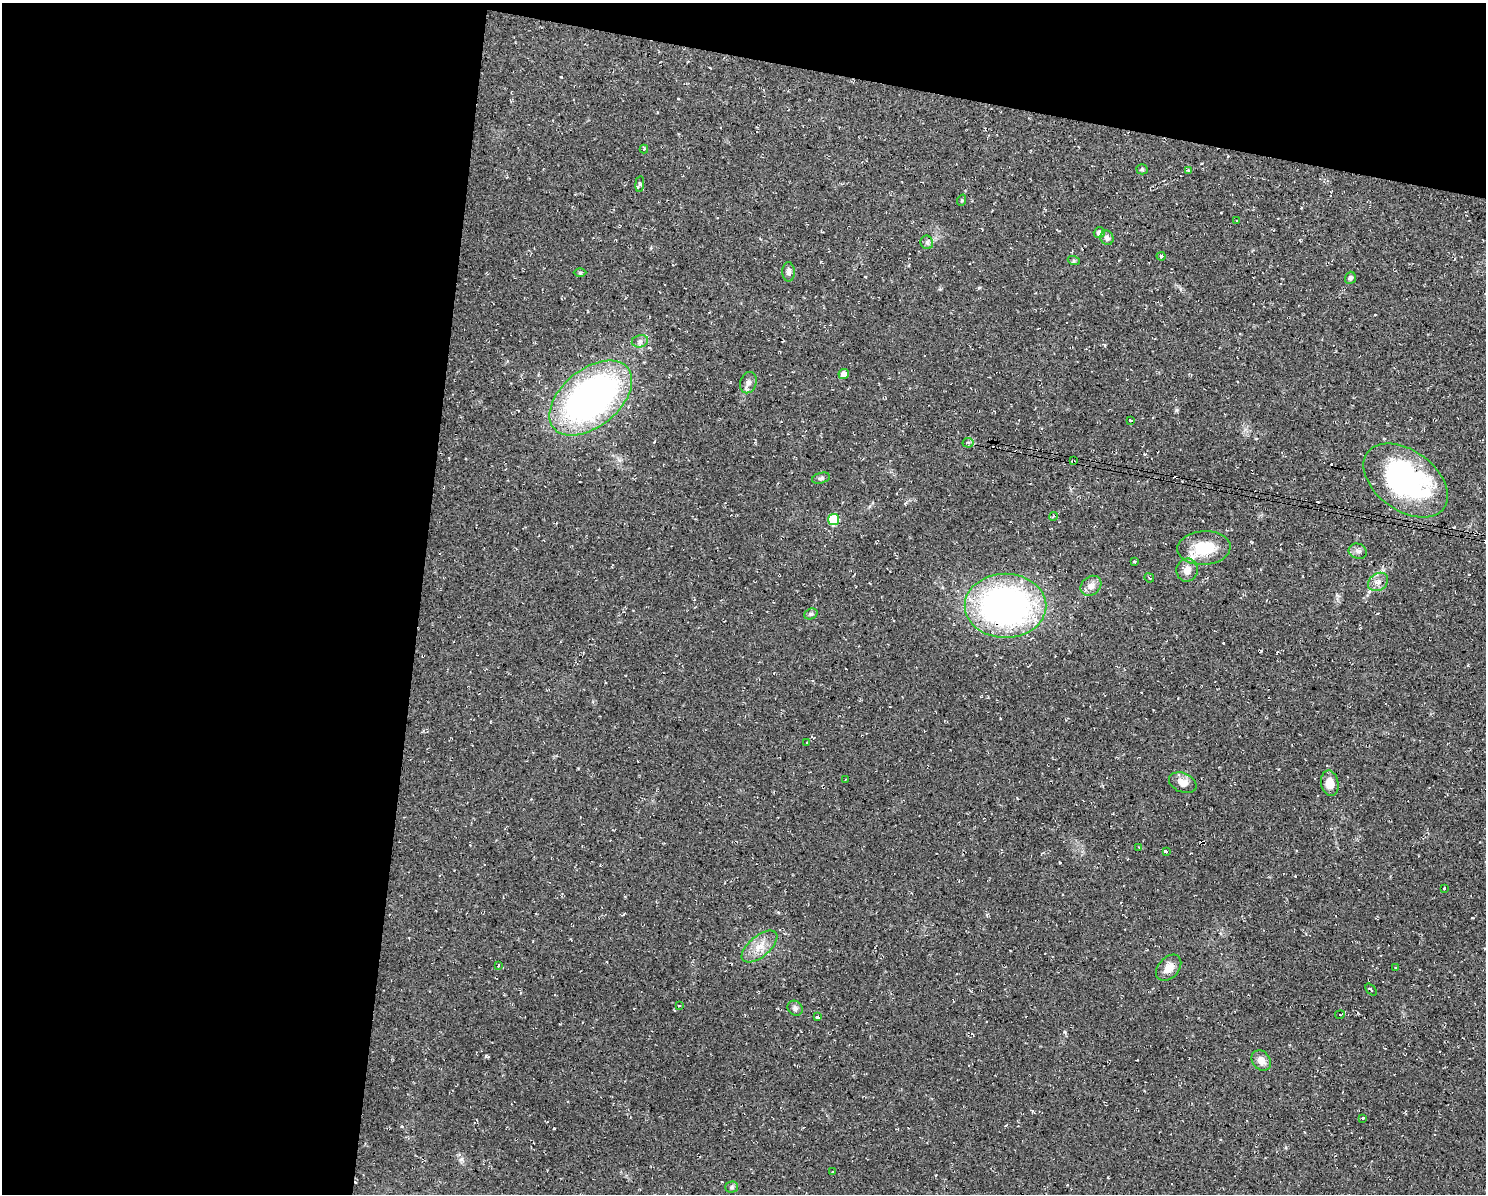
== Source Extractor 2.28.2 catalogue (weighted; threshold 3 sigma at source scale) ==
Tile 1 of 3 x 4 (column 1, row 1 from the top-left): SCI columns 113-1596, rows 3578-4769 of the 4791 x 4769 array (HDU 1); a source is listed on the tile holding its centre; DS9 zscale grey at full resolution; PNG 1488 x 1196 px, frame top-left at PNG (2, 3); each listed source drawn as its Kron ellipse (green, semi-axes under 4 px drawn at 4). Shown black and unused: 34% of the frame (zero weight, under 2 of 3 exposures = <1% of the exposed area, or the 3 px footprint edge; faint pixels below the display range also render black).
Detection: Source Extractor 2.28.2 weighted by HDU 2 'WHT'; one run over the whole footprint, this tile lists its part. Background 0.0769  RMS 0.0099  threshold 0.0448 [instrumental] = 3 sigma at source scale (4.5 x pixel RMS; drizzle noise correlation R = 1.50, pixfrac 1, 0.05/0.05 arcsec/px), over >= 5 px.
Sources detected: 67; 11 cosmic-ray / hot-pixel residue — neither listed nor drawn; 2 inside a brighter listed object's ellipse — not listed separately; the other 54 listed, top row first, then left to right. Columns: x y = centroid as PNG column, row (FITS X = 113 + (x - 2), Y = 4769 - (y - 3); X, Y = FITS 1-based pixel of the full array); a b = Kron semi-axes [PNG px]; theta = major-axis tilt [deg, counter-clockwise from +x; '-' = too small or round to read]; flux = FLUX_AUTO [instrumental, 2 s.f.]
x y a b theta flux
644 149 4 4 - 0.94
1142 169 5 5 - 1.5
1189 170 3 3 - 2.2
640 184 8 4 82 1.5
962 200 6 3 72 0.96
1237 220 3 2 - 1.3
1099 233 5 5 - 4.6
1107 238 7 6 - 3.5
927 242 7 6 - 2.5
1161 256 4 4 - 1.3
1074 261 6 4 -18 1.3
580 272 6 4 0 1.2
788 272 10 6 -89 3.7
1350 278 6 5 - 2.9
640 341 8 6 11 2.9
844 374 5 5 - 8.9
748 383 11 8 72 4.4
591 398 48 28 39 370
1131 421 3 3 - 2.4
968 443 5 5 - 2
1073 461 4 2 - 1.3
821 478 9 5 14 2.1
1406 481 47 30 -36 170
1053 516 4 4 - 1.3
833 519 6 5 - 45
1204 548 26 17 4 31
1358 551 9 7 -19 3.6
1135 562 4 3 - 1.1
1187 570 11 10 - 8.3
1149 578 5 2 - 0.81
1378 582 11 8 36 5.5
1091 586 11 9 40 7.2
1005 606 41 32 0 340
811 614 7 5 21 2
807 743 2 2 - 0.73
846 780 4 3 - 0.81
1183 783 14 9 -23 8.6
1330 783 13 8 -80 11
1139 847 3 2 - 1.1
1166 851 3 3 - 20
1444 888 3 3 - 0.75
759 947 21 10 40 14
498 965 3 2 - 1.5
1396 967 3 2 - 0.98
1169 968 15 10 48 10
1371 990 7 3 -49 1.3
679 1006 3 2 - 0.79
795 1008 8 6 -44 3.4
1340 1015 5 2 - 3
817 1017 4 3 - 6.6
1261 1060 11 8 -53 8.3
1363 1118 3 3 - 2
832 1172 3 2 - 0.61
732 1187 6 5 - 2
Overlapping masked pixels (flux is a lower limit): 1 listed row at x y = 1073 461
Unlisted compact peaks at least as high as the median listed source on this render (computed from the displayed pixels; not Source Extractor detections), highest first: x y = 486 1056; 461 1159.